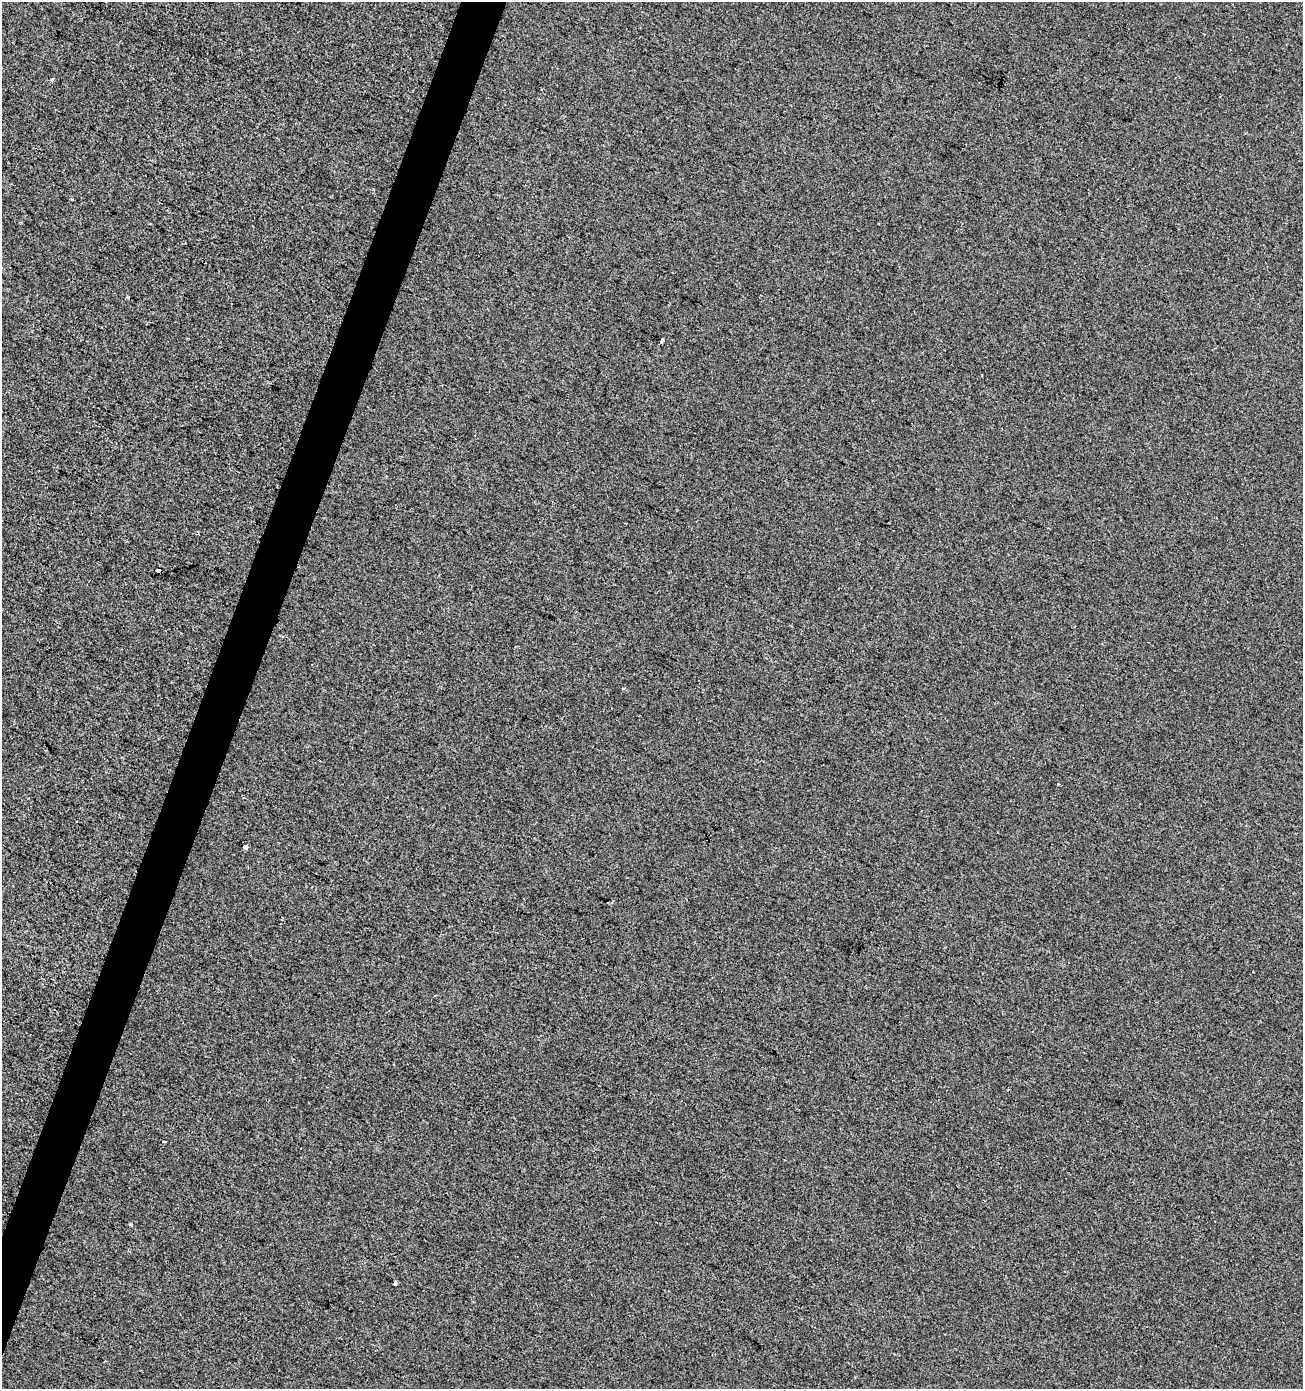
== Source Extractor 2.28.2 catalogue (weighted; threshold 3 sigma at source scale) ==
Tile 7 of 4 x 4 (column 3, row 2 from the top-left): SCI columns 2879-4179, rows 2776-4162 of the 5692 x 5559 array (HDU 1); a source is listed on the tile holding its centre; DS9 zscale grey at full resolution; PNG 1305 x 1391 px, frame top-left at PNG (2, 2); no overlay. Shown black and unused: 3% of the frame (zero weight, under 2 of 3 exposures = <1% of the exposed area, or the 3 px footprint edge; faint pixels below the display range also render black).
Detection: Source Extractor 2.28.2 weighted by HDU 2 'WHT'; one run over the whole footprint, this tile lists its part. Background 1.46e-04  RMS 0.0056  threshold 0.0254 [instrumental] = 3 sigma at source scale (4.5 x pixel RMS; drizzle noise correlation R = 1.50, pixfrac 1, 0.0396/0.0396 arcsec/px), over >= 5 px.
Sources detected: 10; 2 cosmic-ray / hot-pixel residue — not listed; the other 8 listed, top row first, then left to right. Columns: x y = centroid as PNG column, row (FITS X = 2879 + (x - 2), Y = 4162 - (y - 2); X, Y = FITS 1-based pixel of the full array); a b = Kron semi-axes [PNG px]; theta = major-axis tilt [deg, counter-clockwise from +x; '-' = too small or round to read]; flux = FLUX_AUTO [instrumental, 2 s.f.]
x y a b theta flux
72 199 3 2 - 0.81
662 340 5 3 - 9.1
158 570 5 3 - 9
283 636 3 3 - 1.2
1058 784 3 3 - 0.57
245 846 4 4 - 5.2
131 1225 3 3 - 2.3
395 1283 3 3 - 1.2